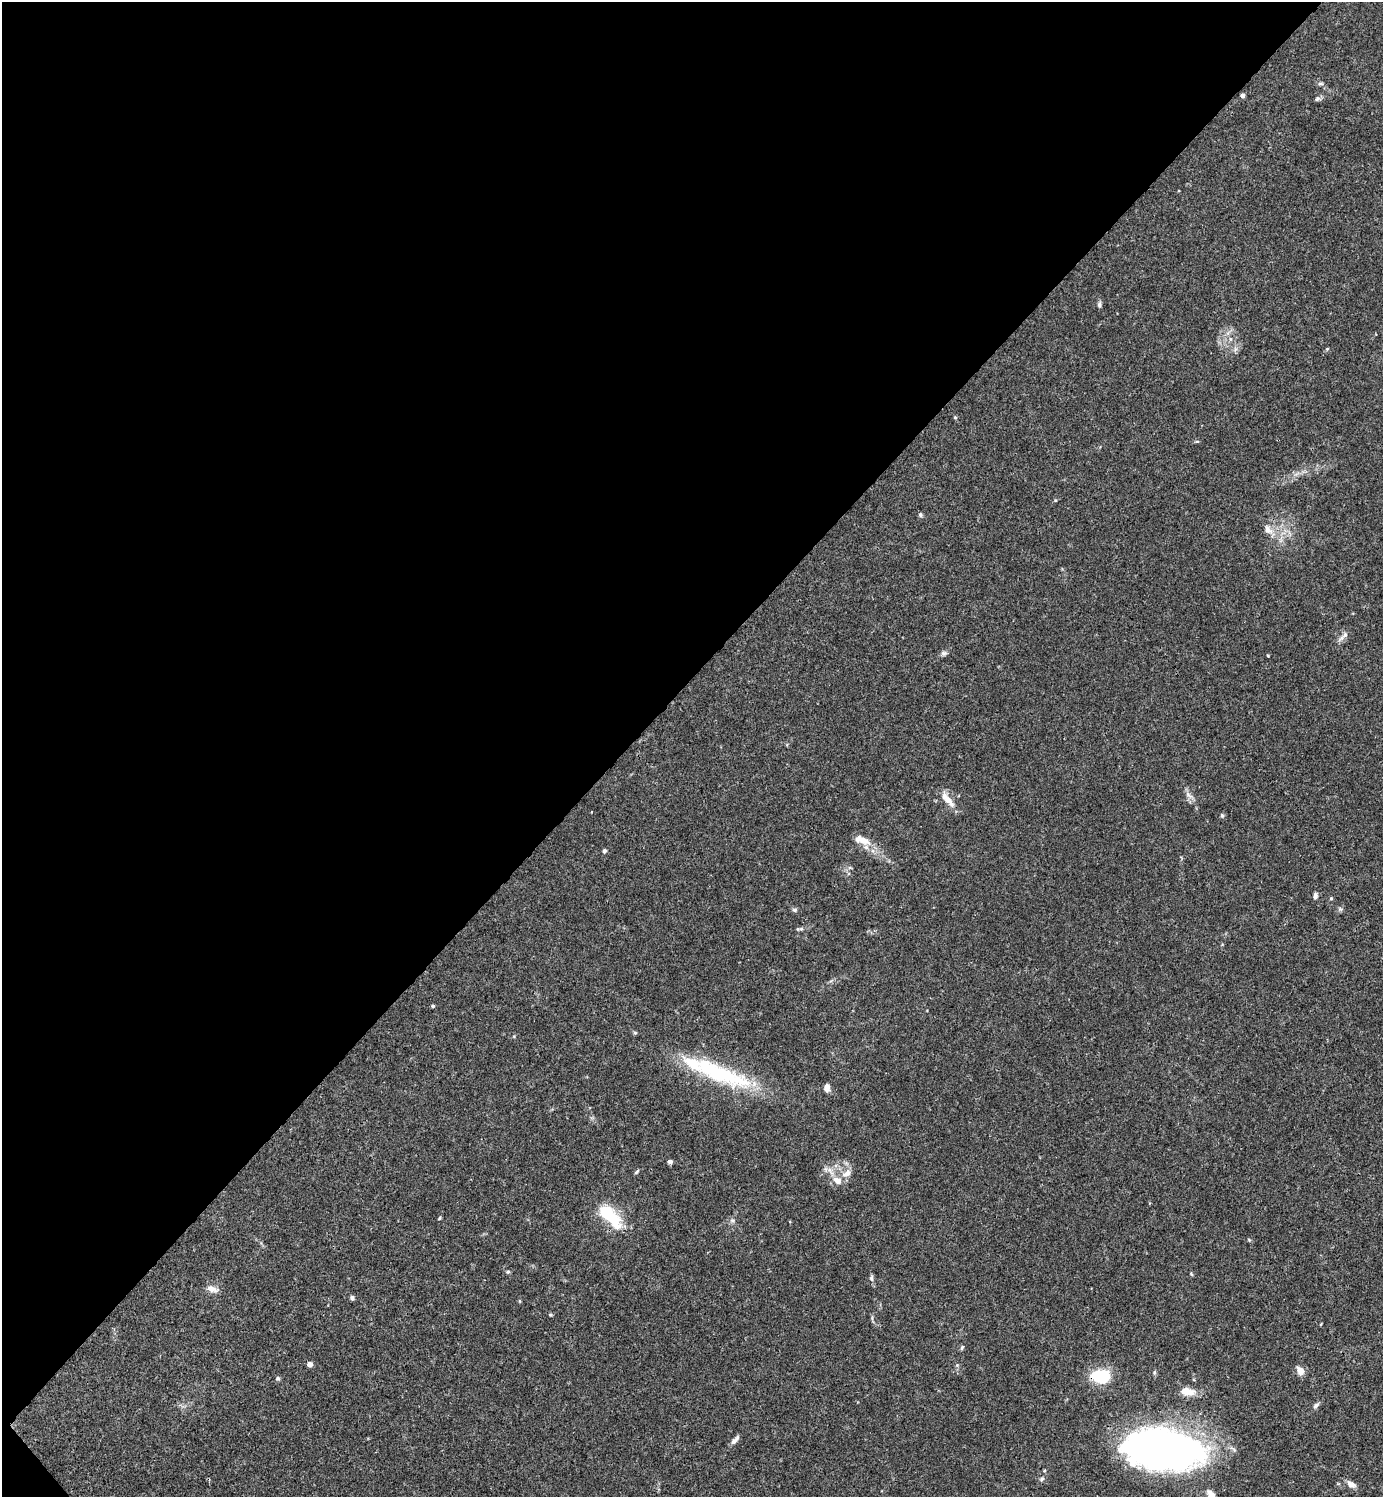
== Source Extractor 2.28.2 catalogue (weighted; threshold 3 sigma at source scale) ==
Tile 5 of 4 x 4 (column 1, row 2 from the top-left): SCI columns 300-1680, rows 2989-4483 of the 5981 x 5982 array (HDU 1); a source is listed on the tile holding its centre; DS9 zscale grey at full resolution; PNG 1385 x 1499 px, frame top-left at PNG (2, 2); no overlay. Shown black and unused: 46% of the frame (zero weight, under 3 of 4 exposures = <1% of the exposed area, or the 3 px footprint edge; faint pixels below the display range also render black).
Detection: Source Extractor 2.28.2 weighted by HDU 2 'WHT'; one run over the whole footprint, this tile lists its part. Background 0.015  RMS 0.0022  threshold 0.00979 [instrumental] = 3 sigma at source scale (4.5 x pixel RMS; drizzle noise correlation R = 1.50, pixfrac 1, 0.05/0.05 arcsec/px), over >= 5 px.
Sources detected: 66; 4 inside a brighter object's white glare — not listed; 4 inside a brighter listed object's ellipse — not listed separately; the other 58 listed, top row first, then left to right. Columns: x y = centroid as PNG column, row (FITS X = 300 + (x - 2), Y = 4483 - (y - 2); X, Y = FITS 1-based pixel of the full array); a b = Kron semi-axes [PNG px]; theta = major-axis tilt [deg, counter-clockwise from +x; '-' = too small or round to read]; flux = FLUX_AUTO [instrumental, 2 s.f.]
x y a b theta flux
1320 84 8 4 -9 0.44
1242 96 4 4 - 0.91
1317 99 8 6 43 0.48
1099 305 7 6 - 0.51
1230 339 6 4 -89 0.4
1327 349 5 4 - 0.22
955 417 5 4 - 0.25
1197 441 6 3 18 0.23
1055 500 4 3 - 0.18
920 515 6 5 - 0.39
1268 530 12 9 -54 1.6
1343 636 19 6 42 1.1
944 653 7 5 -20 0.53
1268 656 3 3 - 0.19
1189 795 14 6 -44 1
947 799 24 8 -52 2.5
591 812 3 2 - 0.12
1222 815 6 5 - 0.38
864 840 21 11 -27 2.7
604 851 4 4 - 0.6
850 868 6 4 -18 0.31
1315 896 7 5 86 0.77
1331 898 4 4 - 0.25
1340 909 7 4 -44 0.37
795 910 7 5 -15 0.48
800 929 12 5 1 0.53
433 1006 4 3 - 0.36
635 1033 5 5 - 0.28
718 1073 66 25 -21 20
827 1087 9 7 -87 1.1
670 1162 6 5 - 0.52
830 1170 7 4 -71 0.63
637 1172 7 4 48 0.32
846 1173 15 8 31 1.8
837 1180 13 8 -35 1.9
606 1212 9 7 -27 12
439 1218 5 4 - 0.24
732 1221 8 5 -19 0.49
508 1272 5 4 - 0.3
871 1278 9 5 86 0.53
211 1289 13 7 -19 1.7
352 1298 5 5 - 0.46
520 1301 5 3 - 0.2
550 1315 5 4 - 0.25
962 1347 7 4 63 0.33
310 1364 4 4 - 1.7
957 1365 5 5 - 0.28
1300 1371 11 8 -62 1.5
1154 1372 6 5 - 0.34
278 1378 6 6 - 0.38
1103 1379 16 8 5 8.5
1187 1391 16 9 -10 3
1316 1406 11 5 45 0.63
734 1441 11 7 46 0.86
1165 1447 64 35 -8 140
1042 1479 8 5 39 0.48
1351 1484 12 7 -28 1.3
1211 1494 11 9 -57 1.5
Overlapping masked pixels (flux is a lower limit): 1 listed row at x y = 1103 1379
Isophote crosses this tile's border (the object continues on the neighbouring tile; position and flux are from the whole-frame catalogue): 1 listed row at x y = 1211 1494